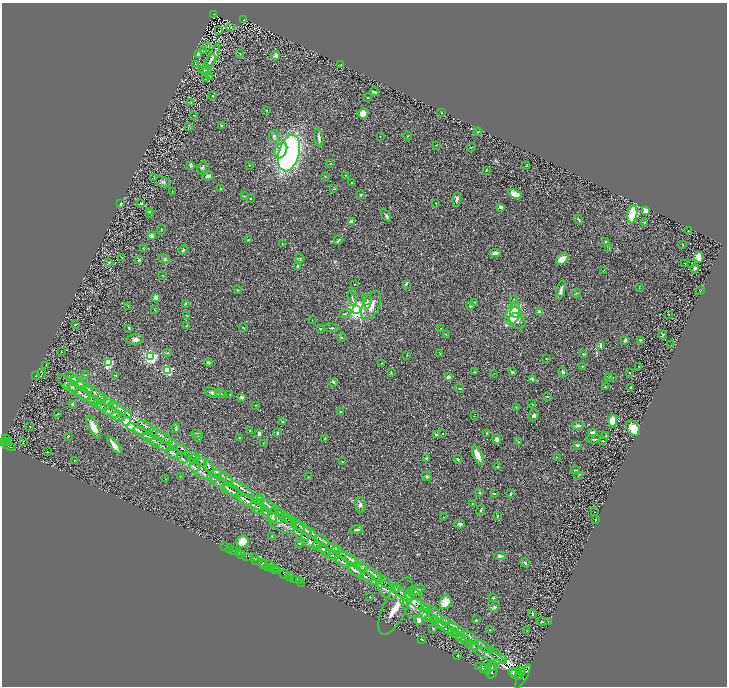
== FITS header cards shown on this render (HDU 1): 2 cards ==
NAXIS1  =                 1449
NAXIS2  =                 1368

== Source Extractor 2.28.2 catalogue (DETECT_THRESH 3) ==
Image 1449 x 1368 px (HDU 1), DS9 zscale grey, zoomed out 1/2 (1 PNG px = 2 x 2 image px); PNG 729 x 688 px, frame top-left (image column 1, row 1367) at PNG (2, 3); each listed source drawn as its Kron ellipse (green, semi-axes under 4 px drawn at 4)
Background 0.434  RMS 0.029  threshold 0.0859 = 3 sigma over >= 5 px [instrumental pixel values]
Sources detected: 439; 47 cannot appear on this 1/2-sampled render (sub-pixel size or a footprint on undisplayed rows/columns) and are neither listed nor drawn; the other 392 listed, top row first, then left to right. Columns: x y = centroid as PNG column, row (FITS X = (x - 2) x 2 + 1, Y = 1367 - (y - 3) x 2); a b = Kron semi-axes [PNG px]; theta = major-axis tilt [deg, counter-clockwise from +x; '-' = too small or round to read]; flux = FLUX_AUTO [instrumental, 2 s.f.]
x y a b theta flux
213 14 3 2 - 75
244 19 3 2 - 55
231 27 3 3 - 3.8
219 31 2 1 - 42
207 46 3 2 - 2.2
204 50 2 2 - 1.6
240 53 4 2 - 3
198 54 3 3 - 18
276 55 5 4 - 17
213 56 15 3 63 30
210 61 8 2 60 9.6
195 64 2 2 - 2.3
341 65 3 2 - 1.9
204 69 6 4 19 7.4
206 72 3 3 - 4.5
210 76 3 2 - 2.5
205 79 2 2 - 2.3
374 92 4 2 - 9.9
212 96 2 2 - 3.2
368 98 2 2 - 2.8
191 102 2 2 - 2.2
267 110 2 2 - 2.8
441 112 2 2 - 2.2
363 113 5 5 - 41
194 116 4 1 - 2
222 126 4 2 - 5.5
188 127 3 1 - 1.6
478 132 4 2 - 3.9
274 136 6 5 - 14
380 136 2 1 - 1.8
408 136 4 3 - 4.4
319 138 9 3 -83 16
436 145 2 2 - 2
471 147 4 2 - 3.1
281 151 8 6 57 65
289 153 19 10 75 1700
331 164 2 2 - 1.9
190 165 3 2 - 24
249 165 3 2 - 3.4
526 166 4 2 - 3.1
202 167 6 3 59 10
486 170 3 2 - 3.1
345 175 2 2 - 2.5
208 176 5 3 - 13
325 176 2 2 - 3.2
154 177 3 2 - 3.6
163 182 8 5 -20 15
351 183 2 2 - 5
221 189 3 2 - 4.9
334 189 3 3 - 4.5
172 191 3 1 - 2.1
515 194 7 3 -24 89
361 195 4 3 - 4.7
244 196 3 3 - 3.5
250 199 2 2 - 4.1
457 199 7 3 82 15
120 203 3 2 - 16
436 203 2 1 - 2.4
141 204 4 3 - 7.9
500 207 3 2 - 23
149 211 3 3 - 9.8
646 211 4 4 - 27
150 213 3 2 - 4.9
632 214 9 5 82 220
386 215 6 3 -57 8.9
579 220 5 2 - 5.6
351 221 2 2 - 81
644 222 3 3 - 4.2
161 229 5 2 - 3.3
688 231 2 1 - 1.6
151 236 4 4 - 13
248 240 3 2 - 5.9
338 240 5 3 - 7.9
606 242 3 3 - 4.8
282 244 2 1 - 1.6
683 245 3 2 - 3.2
143 248 3 2 - 3.1
609 249 4 3 - 5
183 250 5 3 - 6.9
495 253 5 3 - 27
699 257 5 4 - 46
122 258 4 1 - 2.9
300 258 4 4 - 6.3
164 259 6 3 -33 10
562 259 7 5 39 55
139 260 3 2 - 16
109 262 4 2 - 3.7
685 263 4 2 - 3.1
691 263 2 1 - 30
298 267 3 3 - 16
695 268 3 3 - 12
604 270 3 2 - 1.9
162 276 3 1 - 2.1
355 284 2 1 - 2.1
406 284 4 3 - 6
639 288 3 2 - 2.1
237 290 4 2 - 3.5
561 290 10 4 74 20
700 291 4 2 - 3.4
577 293 4 3 - 4.7
156 298 2 2 - 100
352 298 7 2 -74 7.8
514 299 2 2 - 2.7
367 301 7 4 -90 13
474 302 2 2 - 3.2
185 303 4 3 - 5.8
371 305 15 8 64 60
471 305 4 3 - 7.5
128 306 2 2 - 2.5
356 309 4 4 - 4200
154 310 3 2 - 3.2
540 312 4 2 - 38
345 313 6 2 22 5.7
516 313 6 5 - 130
513 314 12 6 71 310
669 314 3 2 - 2
187 315 2 1 - 1.8
312 320 2 1 - 1.4
517 321 9 7 -43 39
76 324 3 2 - 5.3
186 325 2 2 - 2.9
129 328 4 3 - 4.2
243 328 4 2 - 5.4
331 328 8 2 -4 6.4
441 328 3 2 - 2.4
320 329 2 2 - 7.8
446 335 2 2 - 2.1
663 335 4 3 - 6.1
341 337 4 3 - 6.9
135 340 8 5 7 19
625 340 4 3 - 10
641 340 4 3 - 9.9
601 345 4 2 - 9.6
671 345 2 1 - 1.7
61 351 2 1 - 3.2
168 353 3 3 - 4.6
440 354 3 2 - 3.5
583 354 3 2 - 2.4
407 355 3 2 - 2.7
151 357 3 3 - 1700
546 358 3 2 - 3.5
108 362 3 3 - 510
208 362 4 3 - 8.3
381 363 2 2 - 1.9
46 365 2 1 - 1.2
582 366 2 2 - 9.6
638 366 2 1 - 1.3
167 370 3 3 - 770
475 372 3 2 - 2.9
512 372 4 3 - 7.9
563 372 5 4 - 12
391 373 4 2 - 4.3
494 373 2 1 - 1.3
629 373 2 2 - 3.4
42 374 4 2 - 3.1
85 374 3 2 - 3.1
115 375 3 2 - 2.2
36 376 2 2 - 2.1
448 377 2 2 - 66
608 377 4 3 - 4.1
612 377 4 2 - 6.2
72 378 8 4 -30 13
532 379 3 2 - 19
78 382 8 4 -41 16
333 382 4 3 - 12
67 384 12 5 -44 21
84 386 9 3 -35 16
605 386 3 2 - 4.3
631 387 3 2 - 8
73 388 7 4 -74 11
459 388 4 2 - 3.9
79 392 13 4 -31 27
95 393 11 3 -36 18
212 393 8 4 -23 17
221 394 5 3 - 6.1
230 394 2 2 - 2.6
86 396 13 3 -26 21
547 396 3 1 - 4.2
241 397 3 3 - 23
102 398 5 2 - 4.3
93 401 6 4 -22 12
108 402 4 3 - 4.8
97 403 4 3 - 5
532 404 3 2 - 2.6
73 405 4 3 - 15
113 405 4 2 - 5.9
256 405 3 2 - 3.6
101 406 4 3 - 6.5
516 407 4 4 - 5.2
120 409 8 2 -44 11
340 412 3 2 - 9.2
113 413 8 3 -10 8.9
58 414 2 2 - 2.5
128 414 3 2 - 3.6
534 415 6 5 - 12
474 416 2 1 - 1.3
117 417 7 3 -13 9.2
613 421 6 4 90 110
127 422 4 3 - 410
282 422 3 3 - 4.3
578 425 6 4 10 13
30 426 2 1 - 1.1
146 426 9 3 -31 12
93 427 12 5 -62 65
176 428 4 3 - 12
633 428 8 5 -49 86
137 429 11 4 -22 20
249 430 2 2 - 8.5
143 433 11 4 -26 22
158 433 9 3 -33 13
277 433 3 2 - 9.9
487 433 4 3 - 5.5
593 433 3 2 - 40
197 434 6 3 -15 14
259 434 4 3 - 20
443 434 2 2 - 8.1
436 435 4 3 - 13
68 436 2 2 - 14
605 436 3 3 - 6.9
165 438 9 3 -34 11
198 438 4 2 - 4.7
239 438 2 2 - 2.3
325 438 2 2 - 4.7
6 439 5 3 - 540
152 439 11 4 -26 22
497 439 5 4 - 26
594 439 7 2 3 7.6
6 441 3 2 - 310
603 441 2 1 - 2.1
3 442 2 2 - 850
24 442 2 1 - 42
518 442 3 2 - 3.1
7 443 3 1 - 130
172 443 4 4 - 6.7
263 444 2 2 - 2
7 445 3 2 - 250
114 445 10 3 -54 41
161 445 12 3 -20 18
577 445 4 3 - 13
9 446 6 2 -29 210
182 449 5 2 - 5.4
47 452 2 2 - 3.1
174 454 9 3 -19 14
478 455 10 4 -66 64
193 456 3 2 - 2.9
195 457 4 3 - 6.8
557 457 3 2 - 2.3
183 458 6 5 - 10
427 458 3 3 - 5.2
458 459 4 4 - 6.7
74 461 4 2 - 2.9
201 461 7 2 -51 5.3
342 462 2 2 - 4.8
498 466 3 2 - 3.3
195 467 5 3 - 10
209 467 7 4 -70 8.7
575 470 4 3 - 4.9
200 471 12 6 -38 30
217 472 4 3 - 6.8
180 476 2 1 - 1.6
223 476 3 2 - 3.5
427 476 5 4 - 11
578 476 3 2 - 3
308 477 3 2 - 2.8
212 478 5 3 - 9.1
227 478 7 2 -46 6.8
165 479 3 2 - 2.1
226 487 17 4 -31 34
242 489 13 3 -31 16
231 490 9 4 -14 17
480 492 2 2 - 11
494 494 4 2 - 3.5
510 494 4 2 - 4.9
243 498 23 3 -32 39
258 499 6 3 23 9.6
472 503 2 2 - 2.2
360 505 8 5 -84 18
257 506 8 4 -70 16
269 506 11 3 -38 17
481 510 6 3 66 6.2
277 511 24 4 -36 43
594 512 2 1 - 1.3
267 513 3 3 - 6.6
273 516 7 4 -84 16
498 516 4 3 - 5
443 517 2 2 - 1.6
276 519 7 4 -25 11
288 519 4 3 - 5.9
595 520 3 2 - 3.1
293 522 14 4 -36 21
281 523 14 8 -27 44
460 524 5 4 - 12
304 529 9 3 -34 16
356 530 6 2 15 11
310 533 7 4 -35 15
301 535 9 2 -34 12
272 536 2 2 - 8
322 541 7 2 -38 7.7
242 542 6 6 - 86
310 542 11 5 -35 29
300 543 2 2 - 6.5
317 545 5 3 - 6.3
224 547 3 1 - 15
332 547 6 3 -10 6.3
322 548 5 3 - 7
229 549 2 1 - 22
325 550 8 3 -59 9.6
337 550 5 3 - 8.4
234 551 2 1 - 36
238 553 2 1 - 150
242 555 3 2 - 1100
334 556 5 2 - 6.9
500 556 5 3 - 19
247 557 3 1 - 95
254 558 2 1 - 530
348 558 10 3 -27 15
255 561 3 2 - 400
353 561 9 3 -40 13
342 562 8 3 -39 15
263 563 4 2 - 520
525 563 5 3 - 6.6
264 564 3 1 - 150
269 564 4 2 - 600
362 566 6 3 -18 12
267 567 4 2 - 410
271 568 3 1 - 370
275 568 3 2 - 730
278 570 3 2 - 500
354 570 9 4 -46 16
276 571 3 1 - 310
284 574 4 2 - 570
361 574 14 3 -25 22
374 575 10 4 -37 18
290 577 4 2 - 520
293 579 4 2 - 110
370 579 9 3 -37 13
299 581 3 1 - 33
385 582 9 2 -44 8.8
301 583 2 1 - 22
395 588 5 2 - 6.1
387 590 11 6 -43 30
417 590 7 3 19 15
402 593 12 3 -37 23
370 597 2 1 - 2.7
409 597 6 3 8 9.3
493 598 3 2 - 6.7
405 601 4 3 - 6.7
445 602 7 6 - 77
412 603 15 9 -90 76
396 606 31 11 64 140
421 606 12 3 -28 18
494 607 5 3 - 7.7
427 609 3 3 - 5.4
424 614 5 3 - 5.9
434 614 9 5 -47 19
532 614 4 2 - 4.3
429 617 11 2 -28 13
419 620 5 4 - 24
476 620 4 3 - 5.1
446 621 5 2 - 6.4
542 621 4 3 - 5.6
548 622 3 1 - 1.8
438 623 9 4 -31 14
444 627 11 4 -40 20
433 628 3 2 - 3
456 629 9 3 -33 14
490 630 3 2 - 4
527 631 2 1 - 1.6
453 632 5 3 - 6.4
455 634 4 2 - 4.7
459 637 7 2 -35 8.8
469 637 9 4 -29 16
422 639 4 2 - 4.9
466 640 4 3 - 3.9
469 643 4 3 - 5.5
474 646 4 1 - 3.5
484 647 9 2 -38 12
487 654 19 5 -26 39
457 655 3 2 - 4.4
497 655 11 3 -38 14
478 667 2 1 - 170
490 667 6 2 55 3600
493 667 4 2 - 2000
483 668 3 2 - 2600
486 669 6 3 -51 7100
493 671 8 3 65 4100
521 671 4 2 - 2000
523 672 3 2 - 2200
513 673 3 2 - 2700
516 674 8 5 -27 8700
518 676 3 2 - 2100
523 676 14 3 61 7400
At the frame edge (FLAGS 8, measured only in part): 1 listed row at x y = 3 442
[47 sub-pixel or undisplayed-footprint detections neither listed nor drawn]